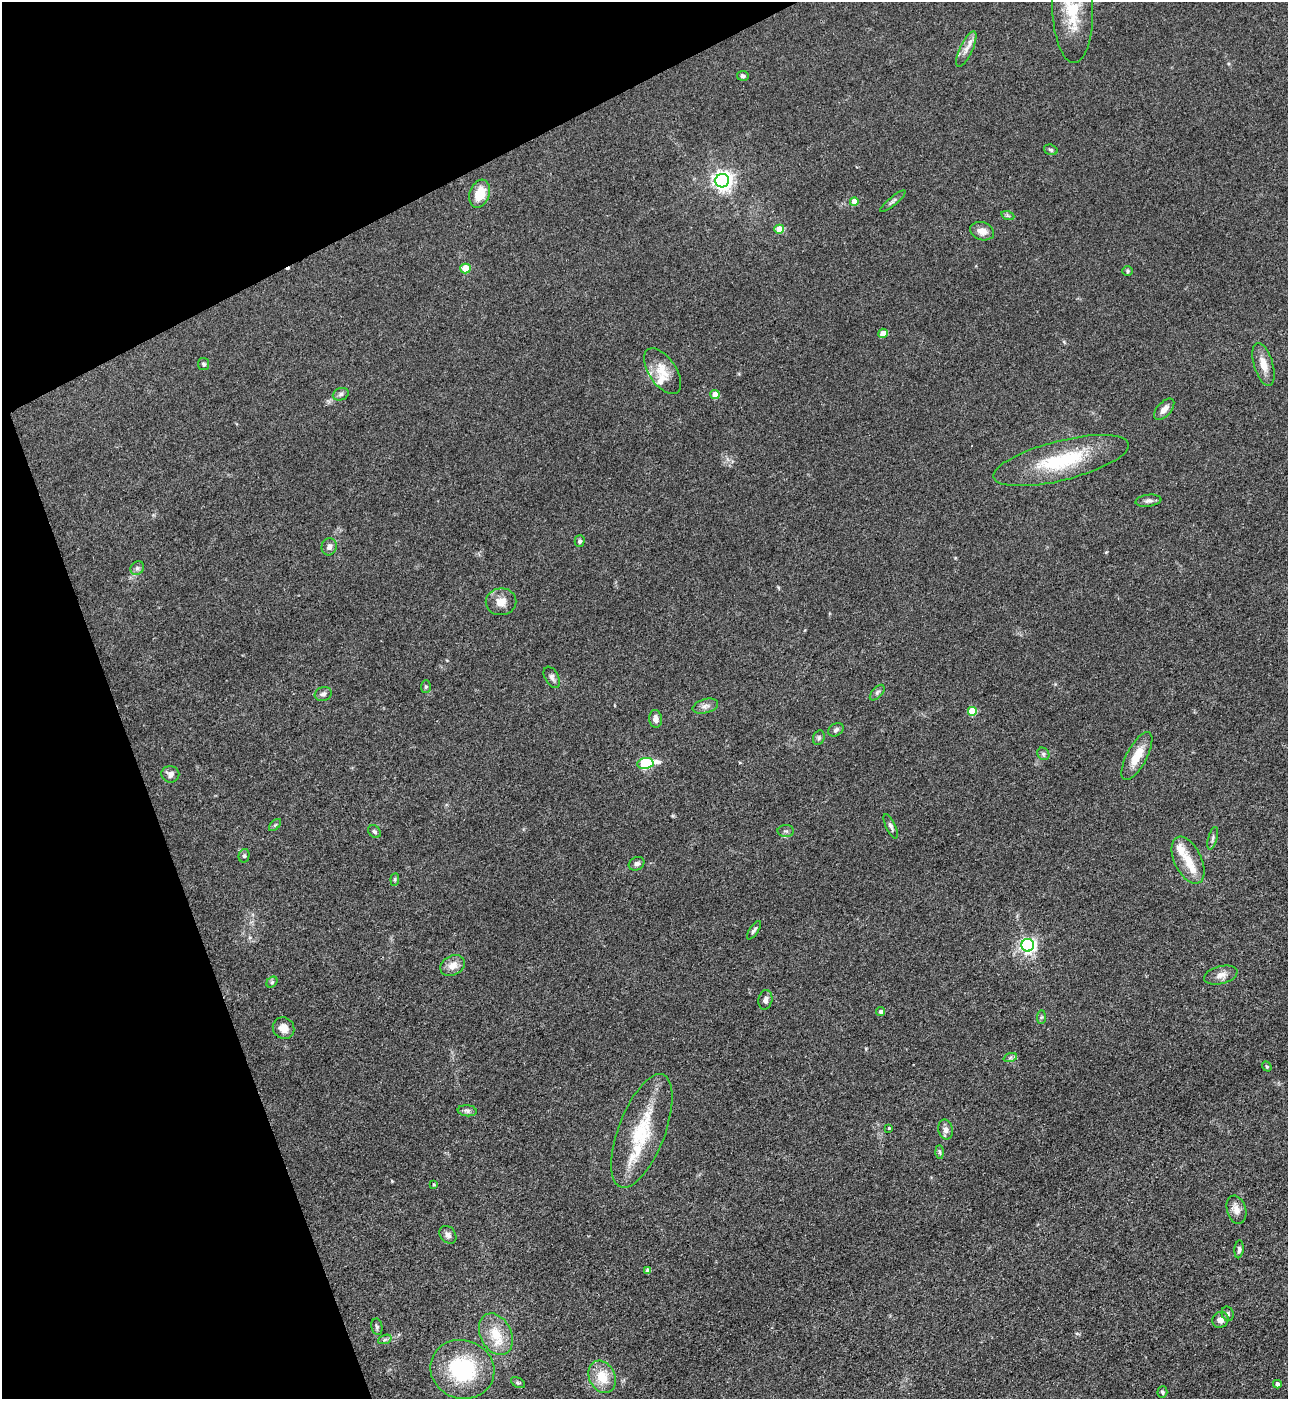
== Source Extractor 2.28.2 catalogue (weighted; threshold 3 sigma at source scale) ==
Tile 5 of 4 x 4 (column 1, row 2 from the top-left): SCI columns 286-1571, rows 2796-4192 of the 5581 x 5590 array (HDU 1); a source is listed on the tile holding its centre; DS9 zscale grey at full resolution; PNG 1290 x 1401 px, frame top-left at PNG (2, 2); each listed source drawn as its Kron ellipse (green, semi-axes under 4 px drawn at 4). Shown black and unused: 19% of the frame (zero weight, under 3 of 4 exposures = <1% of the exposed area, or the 3 px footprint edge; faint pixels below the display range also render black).
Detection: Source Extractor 2.28.2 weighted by HDU 2 'WHT'; one run over the whole footprint, this tile lists its part. Background 0.0534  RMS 0.0055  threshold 0.0246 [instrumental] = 3 sigma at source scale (4.5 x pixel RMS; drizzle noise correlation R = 1.50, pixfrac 1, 0.05/0.05 arcsec/px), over >= 5 px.
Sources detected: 84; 1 cosmic-ray / hot-pixel residue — neither listed nor drawn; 4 inside a brighter listed object's ellipse — not listed separately; the other 79 listed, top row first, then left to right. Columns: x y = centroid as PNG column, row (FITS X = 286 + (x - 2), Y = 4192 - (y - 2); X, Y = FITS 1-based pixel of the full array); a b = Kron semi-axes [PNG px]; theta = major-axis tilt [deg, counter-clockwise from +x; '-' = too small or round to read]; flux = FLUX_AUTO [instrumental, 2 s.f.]
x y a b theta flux
1073 10 53 20 -88 30
966 49 19 6 64 4.1
743 76 6 5 - 1.1
1051 150 7 5 -18 1.1
722 181 7 7 - 280
479 194 14 10 70 11
893 201 16 4 40 1.6
854 202 4 4 - 5.8
1008 216 6 4 -19 0.82
779 229 5 4 - 10
982 231 12 9 -17 4.7
465 269 5 5 - 15
1127 271 5 5 - 0.78
883 333 5 4 - 7.7
204 364 6 5 - 1.2
1263 364 22 9 -73 6.2
663 371 26 13 -56 9.8
341 394 8 6 20 1.4
715 395 4 4 - 7.6
1164 409 13 7 48 4
1061 461 69 20 14 38
1148 501 13 6 7 1.8
580 541 6 5 - 1.2
329 547 9 7 78 2.6
137 568 7 6 - 1.4
501 602 15 13 8 5.9
552 677 11 7 -61 2.1
426 687 6 5 - 0.94
877 693 9 5 48 1.3
323 694 8 7 - 1.8
705 706 13 7 15 2.5
972 711 5 5 - 18
656 719 9 6 -84 2.6
836 730 8 6 32 1.3
819 738 7 5 70 1.1
1043 754 6 5 - 1.2
1137 756 26 10 62 9.9
645 763 8 5 10 48
170 774 9 8 - 2.8
275 825 7 4 45 0.89
891 826 13 4 -65 1.6
786 831 8 6 -1 1.4
374 832 7 5 -44 1.2
1213 838 11 4 75 1.4
244 856 7 5 76 1
1188 860 25 13 -64 9.2
637 864 8 6 29 1.8
395 879 6 4 84 0.76
754 930 11 4 56 1.4
1028 945 6 6 - 150
452 965 13 9 27 5.1
1221 975 17 9 13 4
272 982 6 4 46 0.99
765 1000 10 7 80 2.2
881 1011 4 4 - 1.4
1041 1017 7 4 89 0.89
283 1028 11 10 - 4.9
1010 1058 7 4 19 1.1
1267 1067 5 4 - 0.69
467 1111 9 5 -5 1.5
889 1128 3 3 - 0.42
945 1130 10 7 -78 2.6
642 1131 60 23 69 34
940 1152 7 4 -88 0.96
434 1184 4 3 - 0.58
1236 1210 14 9 -74 4.1
448 1235 10 7 -50 2.3
1239 1249 9 4 85 1.2
648 1270 4 4 - 2.5
1228 1314 7 6 - 1.4
1220 1320 8 7 - 3.3
377 1327 8 5 -79 1.2
496 1334 22 15 -63 14
385 1339 7 4 20 1.2
462 1369 32 29 -21 46
602 1377 17 13 -64 11
518 1383 8 4 -29 0.9
1277 1384 4 4 - 1.8
1162 1392 6 5 - 0.97
Isophote crosses this tile's border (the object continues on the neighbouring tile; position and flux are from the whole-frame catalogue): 1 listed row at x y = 1073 10